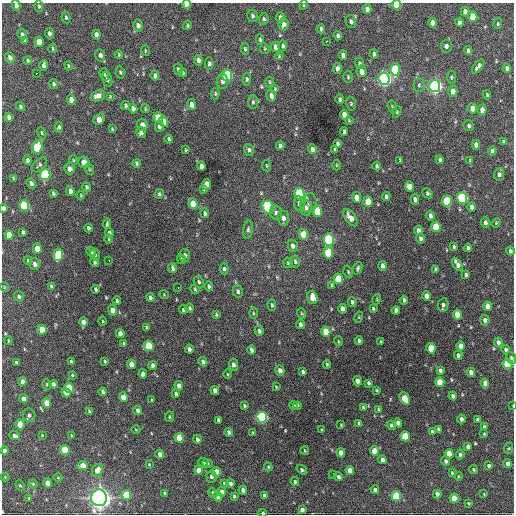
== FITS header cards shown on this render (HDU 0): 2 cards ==
NAXIS1  =                  512 / Axis length
NAXIS2  =                  512 / Axis length

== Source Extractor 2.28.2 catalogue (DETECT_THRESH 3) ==
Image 512 x 512 px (HDU 0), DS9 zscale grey, 1 PNG px = 1 image px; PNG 516 x 516 px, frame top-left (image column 1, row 512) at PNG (2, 3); each listed source drawn as its Kron ellipse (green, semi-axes under 4 px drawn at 4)
Background 1400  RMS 33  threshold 100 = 3 sigma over >= 5 px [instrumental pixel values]
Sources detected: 384; all 384 listed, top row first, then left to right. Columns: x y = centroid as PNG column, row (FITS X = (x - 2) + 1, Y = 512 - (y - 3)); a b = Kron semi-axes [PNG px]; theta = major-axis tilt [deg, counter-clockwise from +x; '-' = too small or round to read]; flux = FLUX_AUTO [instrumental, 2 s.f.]
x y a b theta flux
187 4 4 4 - 2.0e+04
16 5 5 4 - 9.9e+03
304 5 5 3 - 2.0e+03
397 5 4 4 - 7.3e+04
39 6 6 4 -87 3.4e+03
367 9 5 4 - 9.3e+03
465 12 5 4 - 1.2e+04
252 16 6 5 - 4.6e+03
66 17 6 4 -77 3.5e+03
473 17 5 4 - 4.6e+04
280 18 5 4 - 6.9e+03
264 19 6 4 84 3.7e+03
351 22 6 5 - 6.3e+03
460 22 4 4 - 5.4e+03
433 23 5 4 - 1.1e+04
284 24 6 5 - 7.4e+03
498 24 5 4 - 2.9e+03
138 25 6 4 -78 1.1e+04
187 25 5 3 - 2.4e+03
321 29 5 3 - 3.8e+03
49 33 5 4 - 6.5e+03
22 34 5 4 - 5.3e+03
96 34 5 3 - 7.7e+03
338 36 4 4 - 5.5e+03
260 40 5 4 - 3.7e+03
25 41 4 3 - 4.1e+03
39 42 5 4 - 3.2e+04
326 42 3 3 - 2.2e+04
283 46 6 4 -89 5.0e+03
446 46 6 5 - 6.2e+03
275 47 5 4 - 1.4e+04
53 49 4 3 - 2.8e+03
245 49 5 4 - 3.5e+03
265 49 5 4 - 2.6e+03
468 50 4 3 - 5.7e+03
145 51 5 2 - 1.9e+03
374 54 5 3 - 4.7e+03
100 55 6 5 - 9.9e+03
119 55 4 3 - 2.5e+03
343 55 5 4 - 7.7e+03
279 56 4 3 - 1.9e+03
10 58 6 4 -68 9.2e+03
28 60 4 4 - 3.1e+03
198 60 5 4 - 9.6e+03
360 63 6 4 -87 4.6e+03
209 64 6 4 -89 5.3e+03
43 65 5 3 - 6.1e+03
68 66 4 3 - 2.8e+03
478 66 8 3 50 7.7e+03
337 68 5 4 - 6.9e+03
507 68 4 4 - 8.1e+03
178 69 6 4 -77 5.5e+03
395 69 6 5 - 1.2e+05
361 71 6 5 - 1.5e+04
120 72 6 4 -79 3.0e+03
36 73 3 2 - 2.8e+03
183 73 4 3 - 2.9e+03
104 74 6 4 -72 3.4e+03
227 75 6 5 - 1.9e+05
155 76 5 4 - 8.8e+03
348 77 6 5 - 3.2e+03
451 77 7 4 -85 3.5e+03
107 79 8 5 -73 6.2e+03
247 79 6 4 90 3.9e+03
384 79 6 5 - 7.9e+05
222 81 7 6 - 7.5e+03
270 82 5 3 - 2.3e+03
53 84 5 4 - 4.9e+03
419 85 7 5 89 4.4e+03
435 86 6 5 - 7.4e+05
275 89 4 3 - 2.1e+03
453 91 6 4 -87 1.5e+04
215 94 6 3 84 2.7e+03
487 95 4 3 - 3.0e+03
98 96 7 5 20 1.2e+04
110 96 3 3 - 1.7e+03
271 96 6 4 -75 7.9e+03
340 99 5 3 - 4.6e+03
71 100 5 4 - 1.6e+04
253 102 7 5 -90 4.4e+03
192 104 5 4 - 1.2e+04
351 104 7 5 -76 3.3e+03
126 106 4 4 - 3.3e+03
20 107 4 3 - 3.4e+03
392 107 6 4 -73 3.0e+03
473 108 5 4 - 2.2e+04
133 109 5 4 - 1.0e+04
145 109 4 2 - 2.0e+03
482 110 6 4 86 1.3e+04
397 112 6 4 71 2.6e+03
344 115 5 4 - 1.5e+04
9 117 4 4 - 6.6e+03
158 118 5 4 - 5.2e+04
99 119 6 5 - 2.3e+04
349 120 3 2 - 2.1e+03
163 122 5 4 - 3.3e+04
142 125 6 5 - 1.1e+04
159 126 5 4 - 6.9e+03
468 126 5 5 - 4.1e+03
59 127 5 4 - 4.0e+03
112 129 3 2 - 2.2e+03
344 131 4 3 - 4.2e+03
42 133 6 4 -65 3.1e+03
141 133 5 4 - 7.0e+03
169 139 4 3 - 3.3e+03
503 142 4 3 - 3.9e+03
337 144 4 4 - 3.4e+03
476 145 5 4 - 1.0e+04
280 146 4 4 - 4.0e+03
37 147 7 5 75 1.1e+05
312 149 5 4 - 9.8e+03
186 150 3 3 - 2.2e+03
249 150 6 4 -71 5.7e+03
335 150 4 3 - 3.5e+03
492 151 4 3 - 5.1e+03
27 160 5 4 - 5.5e+03
73 160 5 3 - 1.9e+03
400 160 3 3 - 2.4e+03
440 160 4 3 - 4.4e+03
470 160 4 3 - 1.8e+03
84 162 6 5 - 1.8e+04
137 163 4 3 - 4.2e+03
39 165 9 5 44 4.7e+03
336 165 5 3 - 2.3e+03
201 166 5 4 - 9.7e+03
266 166 5 3 - 2.0e+03
377 166 4 3 - 3.9e+03
69 169 6 5 - 9.0e+03
89 169 5 3 - 2.4e+03
45 174 6 5 - 1.7e+05
499 174 6 5 - 7.1e+03
13 178 4 2 - 2.2e+03
31 183 5 4 - 7.4e+03
207 184 5 4 - 2.7e+04
86 187 4 3 - 4.0e+03
410 187 5 4 - 1.9e+04
203 189 4 4 - 2.7e+03
70 191 5 4 - 1.1e+04
53 193 4 3 - 3.6e+03
299 193 6 5 - 1.6e+05
427 193 5 4 - 4.2e+03
159 194 5 4 - 3.8e+03
81 195 4 3 - 2.0e+03
386 197 4 3 - 6.0e+03
357 198 5 4 - 2.0e+04
462 198 6 5 - 2.4e+05
415 199 5 4 - 7.2e+03
447 201 5 5 - 9.8e+04
368 202 5 4 - 3.9e+04
299 203 7 5 -79 8.4e+03
309 203 10 7 77 1.0e+04
193 204 5 4 - 3.2e+04
24 206 5 5 - 1.4e+05
268 207 7 5 -66 2.4e+05
471 207 4 3 - 6.8e+03
3 208 4 3 - 7.0e+03
306 208 8 6 -73 8.0e+03
317 211 5 5 - 6.5e+04
205 213 4 3 - 4.4e+03
276 213 7 6 - 6.2e+03
430 216 5 3 - 5.8e+03
283 218 7 6 - 1.1e+04
350 218 10 5 -54 1.6e+04
485 222 5 4 - 6.3e+03
496 223 5 4 - 2.1e+03
107 224 5 3 - 3.4e+03
436 227 5 4 - 6.7e+04
88 228 4 3 - 4.8e+03
248 230 9 4 81 4.8e+03
419 230 4 4 - 8.4e+03
23 232 4 3 - 4.9e+03
109 233 5 4 - 5.1e+03
303 234 5 4 - 4.3e+04
9 235 5 4 - 3.1e+04
420 238 5 3 - 6.3e+03
109 239 4 3 - 1.7e+03
329 239 6 5 - 2.5e+05
293 246 6 5 - 9.4e+03
454 247 4 3 - 3.4e+03
468 248 4 4 - 5.3e+03
37 249 5 4 - 3.0e+04
510 251 4 3 - 4.6e+03
91 252 5 4 - 6.2e+03
328 253 5 5 - 1.0e+05
95 254 6 4 -75 5.3e+03
58 255 6 5 - 1.0e+05
185 255 6 5 - 7.5e+03
181 259 5 4 - 2.6e+03
28 261 4 3 - 2.9e+03
109 261 3 2 - 3.3e+03
295 261 6 4 -81 4.2e+03
94 262 5 4 - 3.8e+03
288 263 5 4 - 2.6e+03
35 264 6 5 - 9.1e+03
457 264 7 4 -59 1.2e+04
383 266 5 4 - 7.5e+03
172 268 5 3 - 5.3e+03
358 268 6 4 68 4.0e+03
224 269 5 4 - 4.6e+03
436 269 4 3 - 3.9e+03
348 272 6 4 -71 3.3e+03
466 275 4 3 - 3.6e+03
338 279 5 4 - 7.3e+04
199 282 6 4 -62 3.8e+03
332 285 4 3 - 2.2e+03
51 286 4 3 - 3.4e+03
209 286 5 4 - 4.6e+03
4 287 5 3 - 1.6e+03
178 288 2 2 - 6.0e+03
96 289 4 3 - 3.5e+03
195 289 4 4 - 2.5e+03
238 291 6 5 - 5.7e+03
164 295 5 3 - 1.7e+03
19 296 5 4 - 5.7e+03
426 296 5 4 - 1.8e+04
150 297 4 3 - 5.1e+03
312 297 6 5 - 2.1e+04
377 299 5 3 - 1.8e+03
404 300 4 3 - 4.3e+03
117 301 4 3 - 3.6e+03
352 302 5 4 - 3.7e+03
272 305 6 3 -88 2.9e+03
443 305 6 5 - 5.8e+03
488 306 5 4 - 2.1e+04
190 308 4 4 - 4.2e+03
342 309 5 4 - 1.1e+04
373 309 4 3 - 2.8e+03
112 310 5 4 - 1.8e+04
183 310 4 4 - 3.7e+03
396 310 4 4 - 9.0e+03
253 313 5 3 - 2.5e+03
301 313 5 3 - 2.0e+03
457 314 5 4 - 3.6e+04
216 315 4 3 - 3.1e+03
359 317 5 3 - 2.0e+03
485 320 5 4 - 8.6e+03
102 321 4 3 - 2.1e+03
83 322 4 4 - 1.1e+04
300 324 5 4 - 6.1e+03
147 327 4 3 - 2.7e+03
42 330 5 4 - 4.3e+04
259 331 5 4 - 6.0e+03
326 332 5 4 - 4.7e+04
120 334 4 4 - 1.4e+04
359 340 4 3 - 4.2e+03
8 341 4 2 - 2.2e+03
338 341 5 3 - 2.1e+03
381 342 3 2 - 2.2e+03
498 342 4 4 - 7.2e+03
124 343 4 4 - 2.8e+03
149 346 5 5 - 8.0e+04
460 346 4 4 - 1.1e+04
431 348 5 4 - 6.0e+04
189 349 4 3 - 6.2e+03
506 349 4 4 - 6.0e+03
251 350 4 3 - 5.1e+03
458 355 4 3 - 5.0e+03
511 358 6 5 - 5.3e+03
105 361 3 3 - 2.5e+03
71 362 4 3 - 4.6e+03
203 362 5 3 - 6.4e+03
16 363 4 3 - 5.3e+03
131 364 5 4 - 1.7e+04
327 364 4 3 - 2.8e+03
507 364 5 5 - 1.0e+05
233 365 6 4 -81 8.5e+03
153 366 4 3 - 7.0e+03
280 370 5 4 - 1.1e+04
440 370 4 4 - 5.6e+03
303 372 3 3 - 4.3e+03
471 372 4 4 - 1.2e+04
143 374 4 4 - 1.1e+04
227 374 5 3 - 2.3e+03
72 375 3 3 - 2.5e+03
22 381 4 4 - 9.8e+03
358 381 5 4 - 1.3e+04
440 382 5 4 - 5.2e+04
368 383 4 3 - 4.0e+03
485 383 5 4 - 1.4e+04
47 384 5 3 - 2.3e+03
53 384 4 3 - 7.1e+03
179 386 5 4 - 1.2e+04
276 387 3 3 - 2.0e+03
69 388 5 4 - 7.9e+04
377 390 3 2 - 2.1e+03
215 391 5 4 - 1.5e+04
102 392 4 3 - 4.7e+03
66 393 5 4 - 2.6e+04
176 394 4 3 - 5.5e+03
453 396 4 4 - 8.8e+03
123 397 5 4 - 2.5e+04
405 398 7 4 -64 4.7e+04
24 399 4 4 - 1.3e+04
152 400 3 3 - 2.4e+03
46 403 5 4 - 2.8e+04
244 405 4 3 - 3.2e+03
297 405 3 3 - 3.3e+03
294 406 4 4 - 3.8e+03
513 406 3 2 - 1.7e+03
363 407 4 4 - 3.3e+03
379 409 3 3 - 2.2e+03
137 410 4 3 - 6.3e+03
89 411 4 3 - 3.1e+03
29 415 7 6 - 8.0e+03
169 417 5 3 - 2.6e+03
262 417 5 5 - 3.4e+05
461 419 4 3 - 7.4e+03
478 419 4 3 - 3.9e+03
218 420 4 3 - 3.7e+03
359 423 4 3 - 5.1e+03
398 423 4 4 - 1.0e+04
20 424 5 4 - 4.6e+04
341 425 3 2 - 1.6e+03
391 425 4 4 - 4.3e+03
484 427 4 4 - 4.9e+03
438 429 4 3 - 3.1e+03
136 430 4 3 - 1.5e+03
322 430 3 2 - 2.0e+03
432 431 4 3 - 3.1e+03
229 432 4 3 - 5.9e+03
253 433 3 3 - 2.2e+03
484 434 4 3 - 2.0e+03
42 435 3 3 - 1.4e+03
71 435 3 2 - 1.3e+03
15 436 5 4 - 6.9e+03
405 436 5 4 - 7.0e+04
179 438 5 4 - 5.1e+04
197 439 4 3 - 6.8e+03
468 446 4 4 - 6.8e+03
509 448 6 4 71 2.6e+03
65 450 5 4 - 8.2e+04
5 451 4 3 - 7.7e+03
305 451 4 2 - 2.0e+03
374 451 5 4 - 4.6e+04
341 453 4 4 - 1.8e+04
160 454 4 4 - 1.1e+04
449 454 5 4 - 2.8e+04
460 454 5 4 - 4.4e+03
382 460 4 4 - 1.0e+04
446 461 5 4 - 5.8e+03
203 463 5 4 - 4.2e+03
207 463 5 4 - 3.0e+03
149 464 3 3 - 1.8e+03
507 464 4 4 - 8.6e+03
82 466 5 4 - 2.8e+04
489 466 3 3 - 4.0e+03
268 467 4 4 - 2.9e+03
474 469 4 4 - 3.5e+03
97 470 6 5 - 1.8e+04
198 470 4 4 - 2.1e+04
302 470 6 4 -35 4.5e+03
350 470 4 4 - 2.0e+04
216 472 5 4 - 3.9e+04
452 473 4 3 - 2.5e+03
333 474 2 2 - 4.3e+03
458 476 4 3 - 1.9e+03
5 477 4 4 - 1.8e+03
211 477 6 5 - 5.3e+03
338 477 4 3 - 5.4e+03
58 478 4 3 - 1.7e+03
295 482 4 3 - 2.9e+03
47 483 4 4 - 2.2e+04
224 483 3 3 - 2.8e+03
230 483 4 4 - 5.7e+03
33 484 4 4 - 2.6e+03
20 485 5 3 - 3.1e+03
375 489 4 4 - 8.1e+03
243 490 4 4 - 9.6e+03
222 492 4 4 - 1.2e+04
165 493 4 3 - 3.5e+03
213 493 5 4 - 4.8e+03
437 494 4 4 - 1.1e+04
484 494 4 4 - 1.7e+03
126 495 5 4 - 8.6e+04
264 495 4 3 - 5.8e+03
234 496 4 3 - 3.5e+03
396 496 5 4 - 9.4e+04
218 497 5 4 - 6.6e+03
29 498 3 3 - 2.3e+03
99 498 8 8 - 1.5e+06
454 498 5 4 - 4.8e+04
469 503 4 3 - 2.7e+03
302 510 4 4 - 7.8e+03
263 513 4 3 - 4.3e+03
At the frame edge (FLAGS 8, measured only in part): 6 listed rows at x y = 187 4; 16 5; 397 5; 3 208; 513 406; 263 513